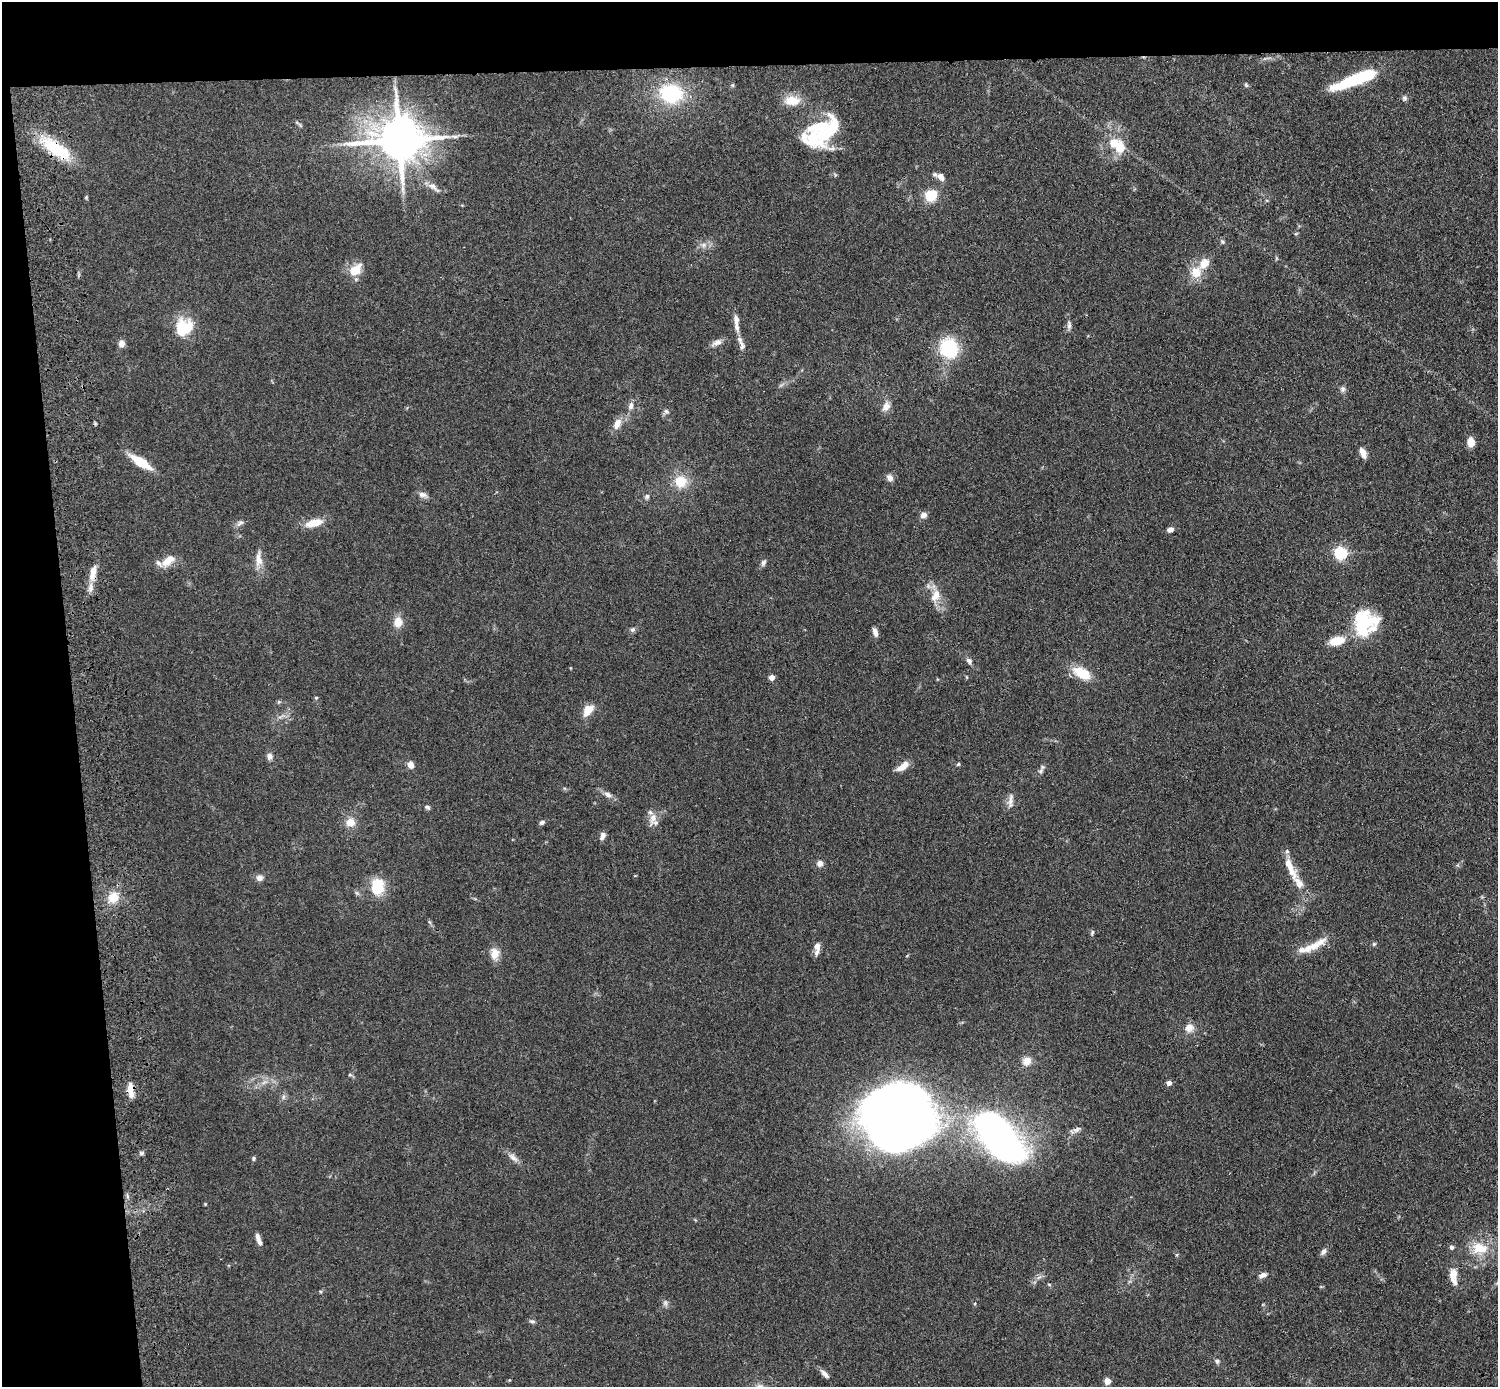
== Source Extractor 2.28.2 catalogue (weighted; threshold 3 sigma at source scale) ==
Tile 1 of 3 x 3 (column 1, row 1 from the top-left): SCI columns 117-1612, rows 2914-4298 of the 4719 x 4546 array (HDU 1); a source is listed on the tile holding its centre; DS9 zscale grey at full resolution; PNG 1500 x 1389 px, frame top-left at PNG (2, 2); no overlay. Shown black and unused: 9% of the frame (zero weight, under 3 of 4 exposures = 6% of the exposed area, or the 3 px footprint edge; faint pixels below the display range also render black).
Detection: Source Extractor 2.28.2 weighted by HDU 2 'WHT'; one run over the whole footprint, this tile lists its part. Background 0.0625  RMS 0.0062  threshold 0.0278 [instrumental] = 3 sigma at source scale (4.5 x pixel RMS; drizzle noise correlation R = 1.50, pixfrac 1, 0.05/0.05 arcsec/px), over >= 5 px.
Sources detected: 130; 4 inside a brighter object's white glare — not listed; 13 inside a brighter listed object's ellipse — not listed separately; the other 113 listed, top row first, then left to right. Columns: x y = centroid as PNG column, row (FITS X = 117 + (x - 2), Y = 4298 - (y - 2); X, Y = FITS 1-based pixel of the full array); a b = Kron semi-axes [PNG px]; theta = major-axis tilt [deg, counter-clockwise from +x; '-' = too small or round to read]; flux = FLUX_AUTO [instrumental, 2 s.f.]
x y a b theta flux
1358 78 48 10 21 48
732 85 5 5 - 0.77
1246 85 6 5 - 1.1
671 93 23 19 -12 45
1404 98 8 7 - 1.6
792 100 16 11 -3 11
300 125 8 4 -52 1
823 135 48 26 30 48
454 136 11 4 -5 2
399 140 14 12 -1 3100
1120 147 17 12 79 10
55 148 39 15 -34 30
941 177 9 6 -54 3.9
433 187 22 7 -38 4.8
931 195 12 10 25 15
1296 233 6 3 20 0.63
1222 242 6 5 - 1.1
704 245 8 6 21 2.6
1276 258 6 4 -72 0.73
355 270 17 11 40 11
1196 273 13 12 - 11
736 320 14 7 -84 3.7
1069 325 12 5 -87 2.2
184 328 21 19 -20 22
717 342 15 7 22 3.5
121 344 6 5 - 4.9
742 345 15 7 -71 3.4
949 348 17 16 - 42
1343 389 8 7 - 1.8
631 406 10 7 77 2.9
886 406 11 8 59 4.6
666 411 8 7 - 1.7
617 424 14 8 67 5.9
1471 442 9 7 -83 6.4
1363 453 12 6 -68 4.6
140 462 23 8 -33 18
890 478 10 8 -57 2.8
681 481 18 17 - 13
423 495 12 7 -14 2.8
647 496 7 6 - 1.5
923 515 7 6 - 3.4
240 523 12 6 43 2.2
314 523 20 9 15 11
1170 529 7 5 25 2.7
1340 553 6 5 - 100
259 559 22 9 -88 6.5
168 561 19 10 38 8.1
763 563 9 6 64 1.8
93 573 21 8 78 8.3
935 596 19 11 69 8
398 622 11 9 84 7.3
1362 624 35 20 87 32
633 630 7 6 - 1.5
875 632 11 5 -72 2.7
1337 641 15 9 13 13
969 661 10 7 -53 2.1
1082 673 24 12 -30 15
772 677 4 4 - 6.1
966 677 5 3 - 0.57
316 698 5 5 - 0.7
588 710 11 8 51 9.8
269 756 8 7 - 2.7
958 764 6 4 45 0.79
411 765 8 6 -60 4.5
903 766 17 7 35 6.1
1040 771 9 6 44 1.8
608 795 11 7 -30 3
1010 801 22 7 86 3.9
427 807 8 5 -29 1.2
653 818 21 9 75 5.8
350 822 12 11 - 6.2
542 822 7 5 17 1.6
602 836 10 6 79 2.9
1287 851 7 5 -69 1.4
820 863 6 6 - 3.4
259 878 8 8 - 3
1299 883 33 10 -60 10
377 886 17 13 -89 20
113 897 14 12 57 10
1092 933 8 4 74 1.1
1374 944 6 5 - 0.91
1316 945 34 10 32 10
817 946 10 8 -80 3
495 954 15 11 -90 6.5
1189 1028 13 11 8 5.2
1027 1061 11 10 - 5.4
350 1075 6 4 -18 0.84
264 1082 7 4 19 1.7
1169 1083 4 4 - 4.4
131 1089 19 7 -87 7.5
283 1097 7 4 89 1.3
896 1119 44 37 -3 910
1077 1129 13 6 30 2.4
999 1137 33 18 -49 360
141 1153 7 5 -1 1.2
513 1157 16 7 -41 3.7
254 1158 5 5 - 1
127 1196 6 4 -72 1.1
205 1204 4 4 - 0.58
258 1238 11 5 -76 3.2
1451 1247 5 4 - 1.8
1480 1248 24 16 -4 16
1323 1252 10 6 47 2.3
1262 1275 11 6 23 2.8
1453 1275 18 8 -84 9.3
1039 1277 8 4 36 1.8
1049 1284 5 3 - 0.62
320 1291 5 3 - 0.7
665 1303 9 6 -76 1.8
532 1321 7 6 - 1.4
1217 1361 6 6 - 1.3
825 1374 14 6 -46 2.9
1107 1381 4 4 - 11
Overlapping masked pixels (flux is a lower limit): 3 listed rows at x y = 55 148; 93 573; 131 1089
Isophote crosses this tile's border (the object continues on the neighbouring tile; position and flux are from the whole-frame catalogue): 1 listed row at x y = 1480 1248